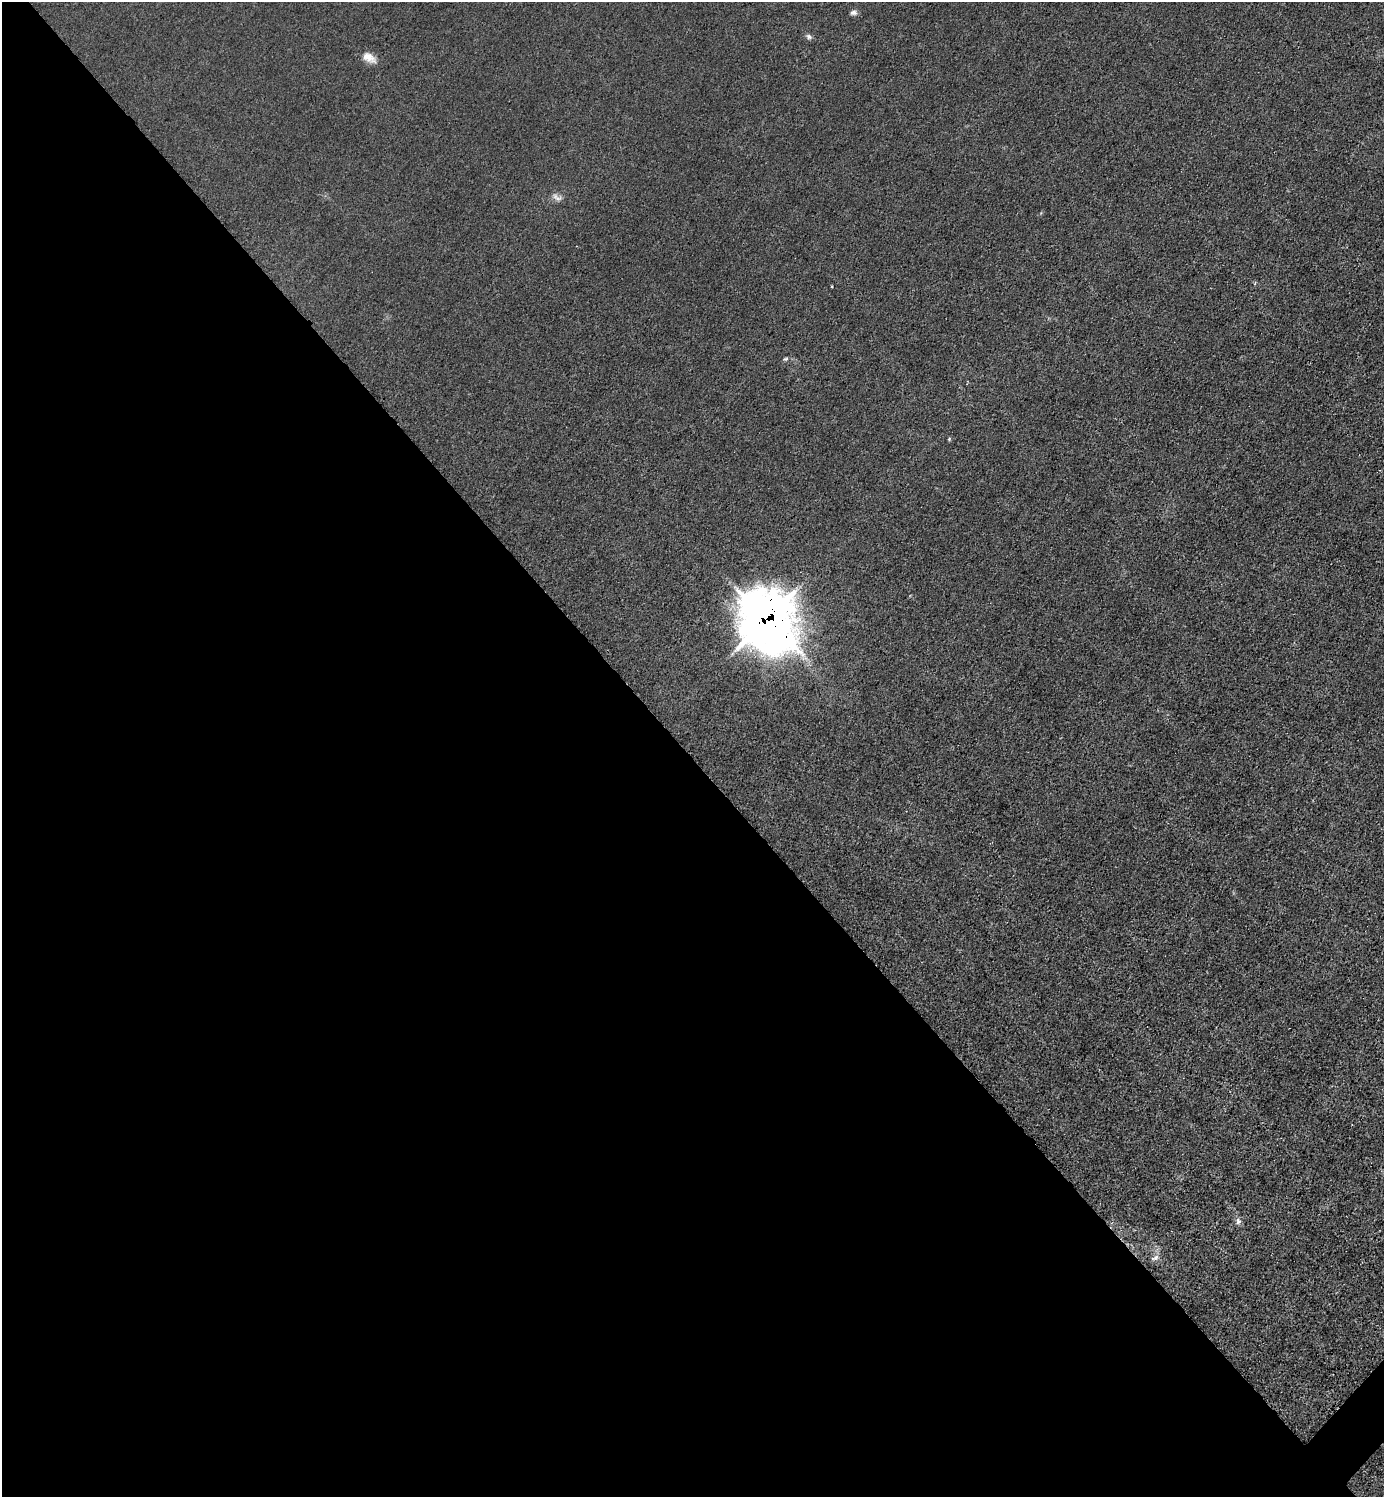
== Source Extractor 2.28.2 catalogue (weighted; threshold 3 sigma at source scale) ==
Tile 9 of 4 x 4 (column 1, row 3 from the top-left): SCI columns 301-1682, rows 1498-2992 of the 5985 x 5985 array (HDU 1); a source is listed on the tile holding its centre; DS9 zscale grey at full resolution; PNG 1386 x 1499 px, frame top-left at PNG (2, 2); no overlay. Shown black and unused: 50% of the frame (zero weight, under 3 of 4 exposures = <1% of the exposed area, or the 3 px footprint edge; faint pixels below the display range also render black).
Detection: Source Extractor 2.28.2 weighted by HDU 2 'WHT'; one run over the whole footprint, this tile lists its part. Background 0.0213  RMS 0.0062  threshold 0.0279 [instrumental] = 3 sigma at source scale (4.5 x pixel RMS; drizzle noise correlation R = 1.50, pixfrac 1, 0.05/0.05 arcsec/px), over >= 5 px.
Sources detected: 10; all 10 listed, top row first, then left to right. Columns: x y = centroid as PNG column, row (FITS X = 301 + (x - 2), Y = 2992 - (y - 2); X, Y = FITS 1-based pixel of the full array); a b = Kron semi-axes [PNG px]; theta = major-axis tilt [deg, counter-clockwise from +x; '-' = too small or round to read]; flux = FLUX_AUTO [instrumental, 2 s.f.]
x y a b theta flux
853 13 9 6 5 1.8
809 37 8 6 -40 1.6
369 57 19 10 -31 5.8
557 197 16 7 -28 2.9
831 286 3 2 - 0.73
786 359 7 5 19 0.98
949 439 4 4 - 0.69
767 619 28 24 -65 1300
1238 1221 9 6 -81 2.2
1155 1258 12 6 25 2.2
Overlapping masked pixels (flux is a lower limit): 1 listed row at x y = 767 619